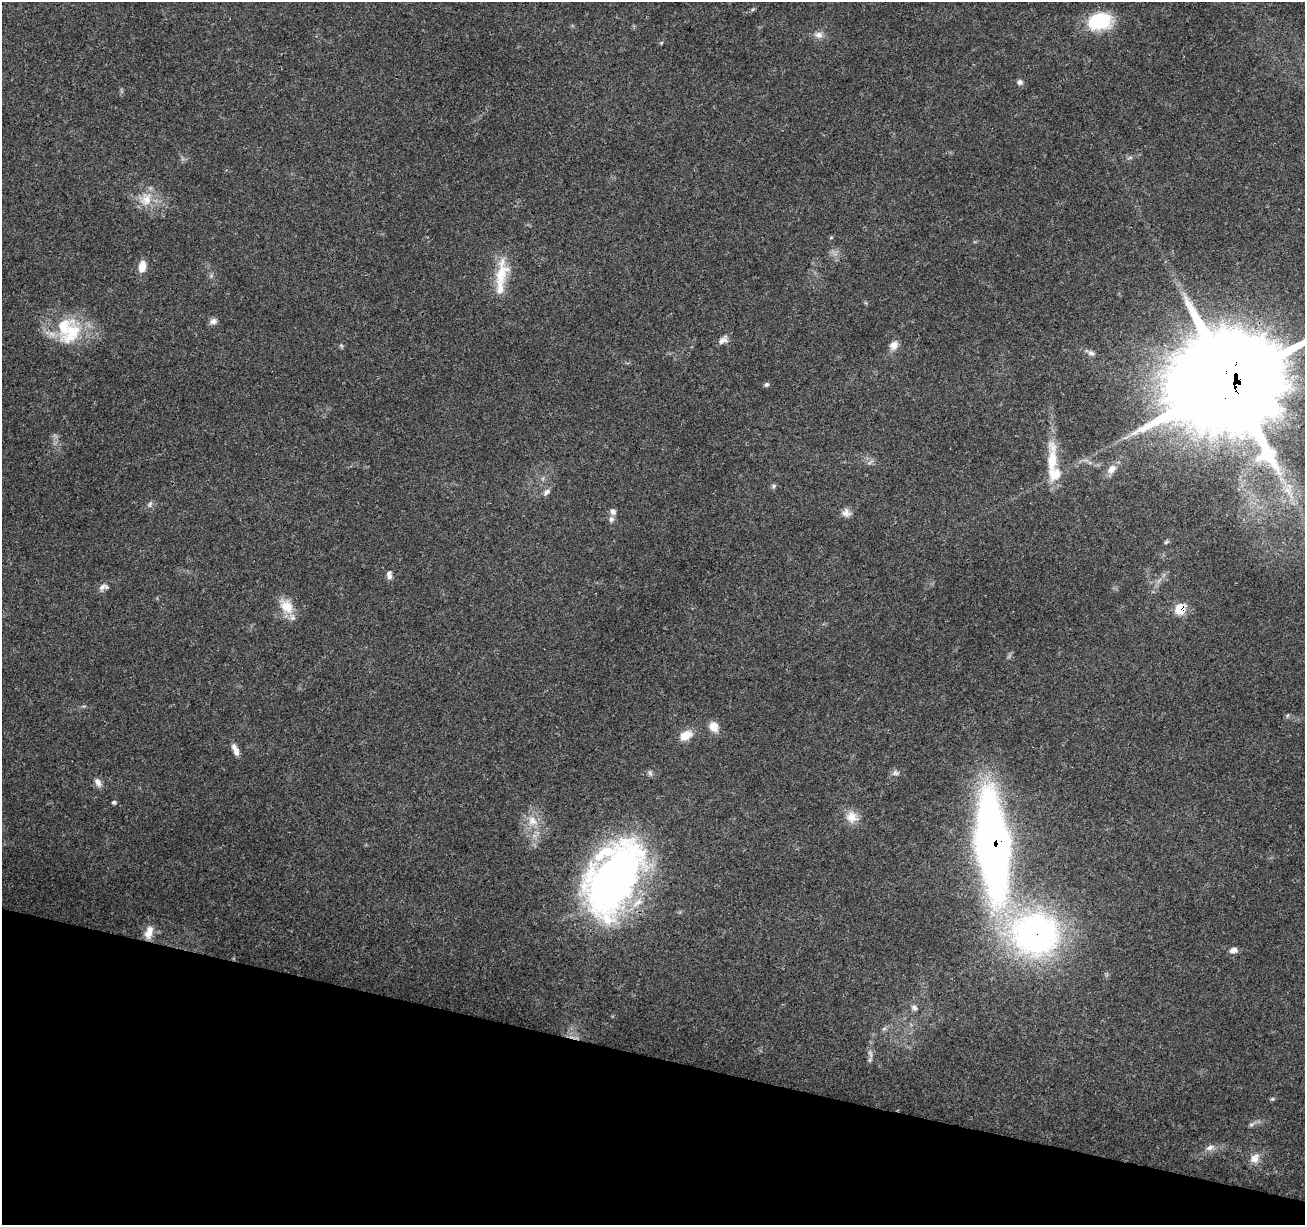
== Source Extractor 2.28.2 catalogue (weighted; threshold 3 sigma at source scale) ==
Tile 15 of 4 x 4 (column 3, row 4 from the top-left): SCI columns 2617-3919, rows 285-1507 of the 5222 x 5397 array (HDU 1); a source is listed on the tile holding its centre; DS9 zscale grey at full resolution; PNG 1307 x 1227 px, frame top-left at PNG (2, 2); no overlay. Shown black and unused: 14% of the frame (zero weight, under 3 of 4 exposures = <1% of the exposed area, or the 3 px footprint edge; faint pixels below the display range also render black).
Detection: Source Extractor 2.28.2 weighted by HDU 2 'WHT'; one run over the whole footprint, this tile lists its part. Background 0.0493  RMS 0.0061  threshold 0.0273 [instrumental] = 3 sigma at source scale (4.5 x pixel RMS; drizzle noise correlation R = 1.50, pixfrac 1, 0.0396/0.0396 arcsec/px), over >= 5 px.
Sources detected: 51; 5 inside a brighter listed object's ellipse — not listed separately; the other 46 listed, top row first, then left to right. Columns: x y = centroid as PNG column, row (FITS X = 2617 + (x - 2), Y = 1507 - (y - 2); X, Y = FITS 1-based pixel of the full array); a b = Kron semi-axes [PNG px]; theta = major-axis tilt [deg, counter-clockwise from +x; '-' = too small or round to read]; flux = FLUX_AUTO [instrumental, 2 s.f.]
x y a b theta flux
1100 21 28 19 11 30
819 35 11 9 -9 3.5
1020 82 7 6 - 1.9
1130 158 8 4 9 1.2
146 199 21 16 58 12
142 266 13 8 78 6.7
501 274 35 18 69 19
213 321 10 7 17 2.7
72 331 35 21 84 25
723 340 14 7 43 3.2
894 345 13 10 50 4.2
1091 353 9 7 -28 2.1
1230 381 34 30 54 15000
766 385 6 5 - 1.2
1052 461 52 13 88 21
1112 469 15 10 46 5.1
774 486 7 5 49 1.1
1288 491 23 8 -59 10
547 492 10 7 41 2.3
150 504 9 6 60 1.6
613 512 9 7 -66 2.3
846 513 11 10 - 3.5
1166 542 7 4 45 0.93
389 575 11 6 -86 2.7
102 587 12 8 41 3
286 606 22 15 -49 12
1180 609 8 7 - 20
714 727 12 10 -68 6.5
685 735 13 9 27 9.1
235 750 15 6 -67 4.2
895 773 10 7 7 2.1
98 782 13 7 -64 3.1
114 802 5 4 - 1
852 817 16 15 - 7.8
532 821 16 13 -56 9.5
992 845 74 22 -84 560
614 878 76 43 63 310
149 933 15 11 76 5.9
1035 934 53 47 -13 200
1233 950 10 6 9 3.1
914 1007 8 7 - 2
884 1029 7 4 2 1.1
870 1053 14 4 -68 2
1272 1099 6 4 17 0.83
1210 1148 13 7 20 3.4
1255 1158 14 12 53 5.7
Overlapping masked pixels (flux is a lower limit): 5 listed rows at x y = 1230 381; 1180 609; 992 845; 614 878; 1035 934
Isophote crosses this tile's border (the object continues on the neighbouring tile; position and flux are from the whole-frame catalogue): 1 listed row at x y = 1230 381